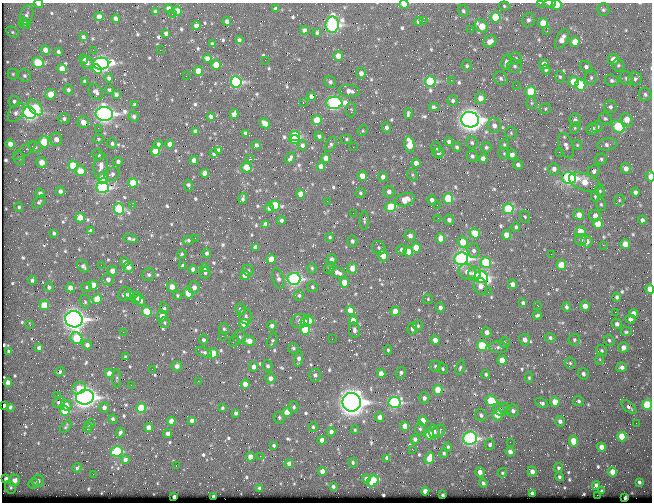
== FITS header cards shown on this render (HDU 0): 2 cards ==
NAXIS1  =                  650 / Width of table row in bytes
NAXIS2  =                  500 / Number of rows in table

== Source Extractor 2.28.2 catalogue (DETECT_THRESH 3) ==
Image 650 x 500 px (HDU 0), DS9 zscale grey, 1 PNG px = 1 image px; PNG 654 x 504 px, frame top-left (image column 1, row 500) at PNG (2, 3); each listed source drawn as its Kron ellipse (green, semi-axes under 4 px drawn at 4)
Background 364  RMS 1.4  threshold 4.09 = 3 sigma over >= 5 px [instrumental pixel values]
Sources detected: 721; of the 721, the 500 brightest by FLUX_AUTO listed and drawn (221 fainter detections omitted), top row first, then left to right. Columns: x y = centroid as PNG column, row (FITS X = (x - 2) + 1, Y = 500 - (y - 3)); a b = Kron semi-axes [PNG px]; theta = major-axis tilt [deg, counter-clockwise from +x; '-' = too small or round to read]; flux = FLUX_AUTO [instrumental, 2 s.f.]
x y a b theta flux
540 3 2 2 - 260
38 4 5 3 - 270
404 4 4 3 - 1500
550 4 6 3 -1 370
557 5 5 5 - 1000
504 6 5 4 - 130
169 8 4 4 - 430
276 9 4 3 - 310
603 10 6 6 - 200
177 11 5 4 - 1300
463 11 6 5 - 170
155 12 4 3 - 320
172 14 2 2 - 320
27 15 10 6 71 340
99 17 4 4 - 640
495 17 5 5 - 3100
115 19 4 4 - 400
528 20 7 6 - 290
423 21 2 2 - 410
227 22 4 4 - 480
418 22 4 3 - 340
23 23 5 4 - 310
543 23 5 5 - 1400
27 24 3 3 - 150
332 25 8 7 - 20000
196 26 4 4 - 330
481 26 7 5 -41 1700
471 29 3 2 - 150
304 30 4 4 - 270
547 31 3 2 - 140
12 32 7 5 -27 170
166 33 4 3 - 290
317 33 3 3 - 150
83 37 4 3 - 210
562 39 11 5 63 730
239 40 4 3 - 170
490 42 7 5 29 720
575 42 5 5 - 1300
212 44 4 3 - 170
45 50 5 4 - 590
93 50 2 2 - 240
160 50 2 2 - 550
58 52 4 3 - 190
338 56 5 5 - 800
516 58 6 5 - 210
84 59 5 3 - 170
207 59 4 4 - 610
613 59 5 5 - 970
265 60 2 2 - 150
506 62 7 5 79 400
38 63 6 5 - 3700
87 63 6 6 - 310
101 64 8 6 4 25000
544 64 5 4 - 580
216 65 5 4 - 1600
618 65 6 6 - 200
467 66 5 5 - 170
515 66 7 6 - 230
586 67 7 5 -40 280
62 68 5 4 - 870
97 69 5 4 - 1300
546 69 5 4 - 230
198 71 5 4 - 1500
361 73 5 5 - 440
13 74 5 5 - 160
24 76 7 6 - 260
186 76 2 2 - 170
560 77 6 4 -75 140
109 78 4 3 - 220
501 78 7 6 - 240
591 78 7 5 -90 210
626 78 7 6 - 250
635 79 7 6 - 250
451 80 2 2 - 740
612 80 7 5 -16 240
85 81 3 3 - 160
430 81 5 5 - 7900
236 82 6 5 - 12000
330 82 6 5 - 250
574 82 5 5 - 1800
516 85 2 2 - 230
580 85 6 5 - 3900
68 90 5 5 - 220
109 90 3 3 - 130
349 91 10 6 -6 600
96 92 9 6 -55 310
531 92 5 5 - 3300
51 94 5 5 - 1300
116 94 4 3 - 240
645 94 6 6 - 240
311 96 4 4 - 400
480 98 6 5 - 750
14 101 6 5 - 290
453 101 5 5 - 190
303 102 3 2 - 370
334 103 8 6 2 16000
532 103 6 5 - 150
135 105 4 3 - 220
434 107 5 4 - 260
610 107 6 6 - 240
35 108 9 5 -47 3100
545 109 6 5 - 140
351 110 8 5 -89 170
16 112 11 6 53 480
29 113 6 6 - 24000
408 113 5 3 - 170
104 114 9 7 -1 37000
234 114 5 4 - 690
134 116 5 5 - 230
211 117 4 4 - 380
605 118 6 5 - 180
64 119 5 5 - 260
317 120 5 4 - 2200
470 120 9 7 -10 59000
575 120 6 5 - 340
627 120 7 5 -62 1300
83 122 6 5 - 800
265 123 5 4 - 670
494 126 7 6 - 470
386 127 5 4 - 290
597 127 6 5 - 210
618 127 7 5 -42 5100
98 128 3 2 - 140
575 128 6 4 70 140
592 129 6 5 - 460
195 131 4 4 - 420
363 131 5 4 - 130
245 133 4 3 - 170
511 133 6 6 - 160
295 136 5 5 - 4500
319 136 5 4 - 220
56 139 6 6 - 620
98 139 5 4 - 150
294 139 5 4 - 3800
346 139 6 5 - 160
449 141 4 4 - 300
44 142 5 5 - 3600
112 143 5 5 - 200
472 143 6 5 - 190
10 144 5 4 - 660
158 144 4 3 - 280
170 144 4 4 - 730
409 144 8 5 -80 1900
607 144 10 6 6 380
256 145 4 4 - 240
302 145 5 4 - 250
331 145 8 5 58 210
504 145 5 4 - 150
577 145 5 4 - 130
566 146 13 7 -70 480
35 147 7 5 -16 220
353 147 2 2 - 190
457 147 5 4 - 170
486 147 5 5 - 200
436 148 5 4 - 180
25 150 13 5 36 310
219 150 4 4 - 370
155 151 4 4 - 1600
559 152 2 2 - 370
438 153 6 5 - 360
504 153 5 5 - 150
214 154 3 3 - 140
98 155 6 5 - 260
512 155 5 5 - 490
472 156 6 5 - 220
19 158 7 5 -74 200
290 158 6 3 58 220
326 158 4 4 - 700
249 159 3 2 - 2700
483 159 4 4 - 590
601 159 5 5 - 190
194 160 4 4 - 520
118 161 5 4 - 240
42 162 5 5 - 1200
416 163 4 4 - 680
518 165 5 4 - 300
73 166 5 5 - 3500
101 166 13 7 85 640
321 166 4 4 - 670
246 167 5 4 - 2000
626 168 5 5 - 500
554 169 6 5 - 440
80 171 5 5 - 1300
594 171 6 5 - 310
205 173 4 4 - 590
112 174 8 6 23 260
412 175 6 5 - 140
362 176 5 4 - 960
650 176 5 3 - 1000
103 177 6 5 - 1200
383 177 5 4 - 420
569 178 7 5 -12 16000
585 182 16 8 -19 2000
133 183 5 4 - 2200
188 185 6 3 -79 190
103 187 6 5 - 13000
60 191 4 4 - 360
600 191 6 5 - 170
389 192 6 5 - 440
635 192 4 4 - 270
40 193 5 4 - 320
360 193 5 5 - 160
301 194 4 4 - 890
595 196 5 4 - 130
243 198 5 3 - 180
448 198 5 5 - 4600
405 200 10 6 17 1200
432 200 5 4 - 390
619 200 6 5 - 150
327 201 2 2 - 160
39 202 8 5 49 220
601 204 6 5 - 170
275 205 5 5 - 4000
437 205 2 2 - 250
132 206 2 2 - 160
19 207 5 4 - 170
391 207 5 5 - 4300
269 208 5 4 - 220
119 209 6 5 - 5900
508 209 5 5 - 5700
353 213 2 2 - 160
579 215 5 5 - 840
595 216 6 5 - 540
525 217 6 4 -73 150
80 218 5 4 - 1200
438 218 3 2 - 130
281 220 4 3 - 260
364 220 9 4 -90 200
449 220 5 5 - 350
642 220 4 4 - 300
266 224 4 4 - 580
598 224 5 4 - 1900
516 227 4 4 - 180
91 231 4 4 - 260
580 232 5 5 - 1600
54 233 4 3 - 180
475 233 5 4 - 2400
506 235 4 4 - 940
410 236 5 5 - 470
330 237 4 4 - 150
195 238 2 2 - 240
441 238 5 4 - 1100
131 239 7 3 -13 190
188 240 5 4 - 150
581 240 6 5 - 220
352 241 6 5 - 250
587 241 6 5 - 640
463 242 5 5 - 1400
625 244 5 5 - 1200
603 245 2 2 - 840
255 247 4 4 - 440
379 248 7 6 - 260
416 248 5 4 - 1500
402 250 5 5 - 290
408 251 5 4 - 1200
474 251 7 6 - 360
207 253 4 4 - 230
182 254 5 4 - 130
551 254 2 2 - 890
383 256 5 5 - 960
271 259 5 4 - 1400
461 259 7 6 - 23000
331 260 5 5 - 500
124 262 4 4 - 380
486 262 5 5 - 5800
101 265 2 2 - 140
561 265 5 5 - 2300
83 266 7 5 -50 290
183 266 4 4 - 300
128 267 5 5 - 570
205 268 4 4 - 180
312 268 5 4 - 140
329 268 6 5 - 160
352 268 5 5 - 1100
193 269 4 4 - 390
248 270 6 5 - 190
112 271 5 5 - 820
467 272 9 7 -32 690
205 273 5 5 - 210
338 273 9 5 -24 520
475 274 6 6 - 970
149 275 6 6 - 230
245 275 5 4 - 1000
481 277 6 5 - 13000
278 278 11 5 -73 440
108 279 6 6 - 440
294 279 6 6 - 18000
32 280 4 4 - 230
344 282 5 4 - 1200
512 284 5 4 - 510
93 285 5 4 - 1100
480 286 8 6 -77 600
49 287 5 4 - 210
86 287 5 4 - 150
172 287 5 5 - 1000
194 287 6 5 - 550
312 287 5 5 - 180
70 288 4 4 - 940
650 289 5 4 - 1100
488 292 2 2 - 420
188 293 5 4 - 1900
124 294 7 6 - 380
130 295 5 4 - 800
177 295 4 4 - 130
299 296 5 5 - 200
617 297 4 4 - 210
137 298 6 5 - 300
97 299 5 5 - 2100
428 299 5 5 - 140
140 301 6 5 - 710
85 302 7 5 -73 180
523 303 4 3 - 220
44 305 5 4 - 2100
538 306 3 2 - 400
585 306 5 4 - 560
440 307 5 4 - 370
566 307 5 4 - 200
164 308 6 4 -82 190
240 309 6 5 - 330
147 311 5 5 - 3300
350 311 4 4 - 1500
395 311 5 4 - 1100
615 312 2 2 - 400
634 314 5 4 - 780
537 315 4 3 - 160
162 316 5 5 - 800
246 316 8 6 -78 320
74 319 9 8 - 48000
630 319 5 4 - 230
300 321 9 7 10 780
309 321 5 5 - 1600
353 321 5 4 - 1200
305 322 4 3 - 640
164 323 5 5 - 180
244 324 5 4 - 2000
617 324 5 5 - 330
30 325 3 2 - 150
272 326 5 4 - 320
418 326 5 5 - 170
224 329 6 4 -73 170
305 329 5 5 - 4200
412 329 6 5 - 340
354 330 8 5 -81 310
123 332 2 2 - 340
486 332 5 5 - 510
626 332 5 4 - 170
222 336 2 2 - 570
239 337 7 6 - 280
76 338 6 5 - 4200
550 338 5 4 - 210
332 339 2 2 - 310
204 340 5 4 - 240
272 340 8 4 70 180
435 340 5 4 - 840
525 340 6 5 - 520
574 340 6 5 - 200
609 340 5 5 - 190
234 341 6 5 - 140
249 341 6 5 - 820
504 343 5 5 - 160
87 345 5 5 - 420
482 346 5 5 - 4700
498 347 9 6 -7 280
623 347 5 5 - 560
39 348 4 4 - 370
293 348 5 5 - 180
388 350 4 4 - 140
601 350 6 5 - 190
9 351 4 3 - 220
204 352 8 4 -19 240
213 353 5 5 - 1800
125 357 3 3 - 140
299 359 7 4 80 410
600 359 6 4 73 130
502 360 5 4 - 1400
570 363 5 5 - 160
177 366 5 5 - 510
267 366 5 5 - 210
435 366 5 5 - 200
253 367 5 4 - 520
622 367 5 4 - 340
460 368 7 4 73 170
152 369 2 2 - 130
443 369 5 5 - 190
60 372 5 4 - 190
401 373 6 5 - 280
109 374 4 4 - 950
381 374 4 4 - 950
486 374 4 4 - 180
583 374 6 5 - 290
315 375 6 6 - 310
270 378 5 5 - 560
529 378 5 4 - 140
117 379 9 4 -89 170
198 381 2 2 - 320
8 383 4 4 - 710
245 384 4 4 - 990
131 385 2 2 - 180
79 388 7 5 32 1200
438 390 5 4 - 2000
58 395 2 2 - 360
85 397 9 7 7 42000
424 398 5 5 - 360
491 401 6 5 - 3400
578 401 5 5 - 200
59 402 6 5 - 340
352 402 9 9 - 73000
394 402 6 5 - 12000
555 402 5 4 - 1500
541 403 7 4 -27 280
66 405 5 5 - 820
647 405 5 5 - 5100
4 406 4 3 - 410
10 407 3 3 - 150
294 407 6 5 - 190
629 407 9 4 -40 280
104 408 5 5 - 350
141 408 5 4 - 3300
222 408 3 3 - 150
505 409 6 5 - 190
499 410 7 5 -47 370
65 411 5 5 - 3400
513 411 6 6 - 300
287 412 5 4 - 1100
235 413 4 3 - 240
481 415 6 5 - 280
497 415 5 5 - 1600
379 417 5 4 - 600
279 418 6 5 - 190
113 419 4 3 - 210
192 420 4 4 - 350
171 421 4 4 - 730
423 421 5 4 - 1400
560 421 5 5 - 320
636 423 2 2 - 140
90 424 5 4 - 160
405 426 4 4 - 1000
66 427 7 4 51 140
313 427 5 4 - 140
88 428 4 4 - 150
149 428 4 4 - 1100
420 429 6 5 - 190
355 430 4 3 - 240
434 431 7 5 -72 420
439 431 7 5 51 300
331 432 4 4 - 390
120 433 5 3 - 240
168 433 4 4 - 400
429 435 5 4 - 2000
622 437 5 4 - 2300
470 438 7 6 - 15000
415 439 4 4 - 380
322 440 4 4 - 580
573 441 5 4 - 1500
510 442 2 2 - 220
490 444 5 5 - 220
274 445 3 3 - 160
448 447 5 4 - 160
602 447 4 4 - 650
412 449 3 2 - 220
117 451 6 5 - 6200
510 452 5 4 - 430
444 453 4 4 - 150
260 456 2 2 - 1100
250 457 4 4 - 1100
387 458 4 4 - 330
429 458 6 4 67 1200
125 460 4 4 - 340
289 463 4 4 - 400
353 463 5 4 - 170
176 466 2 2 - 150
77 468 5 4 - 160
558 468 5 4 - 170
322 471 4 4 - 650
480 472 5 5 - 550
532 472 5 4 - 530
613 472 4 4 - 1200
502 473 5 4 - 140
93 474 2 2 - 210
559 477 4 4 - 190
6 479 4 4 - 420
366 479 4 4 - 340
14 480 6 5 - 730
38 481 6 6 - 330
373 481 6 5 - 3500
639 482 4 3 - 180
483 483 4 3 - 160
33 484 5 5 - 240
596 485 4 4 - 260
10 487 6 5 - 190
333 487 3 3 - 210
259 488 3 3 - 220
425 491 4 4 - 690
602 491 3 3 - 170
532 493 4 3 - 250
443 495 3 3 - 160
597 495 2 2 - 1400
213 496 3 3 - 200
174 497 3 3 - 280
625 498 3 3 - 140
At the frame edge (FLAGS 8, measured only in part): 8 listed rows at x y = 540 3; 38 4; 404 4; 550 4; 557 5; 650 176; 650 289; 647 405
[221 fainter detections neither listed nor drawn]